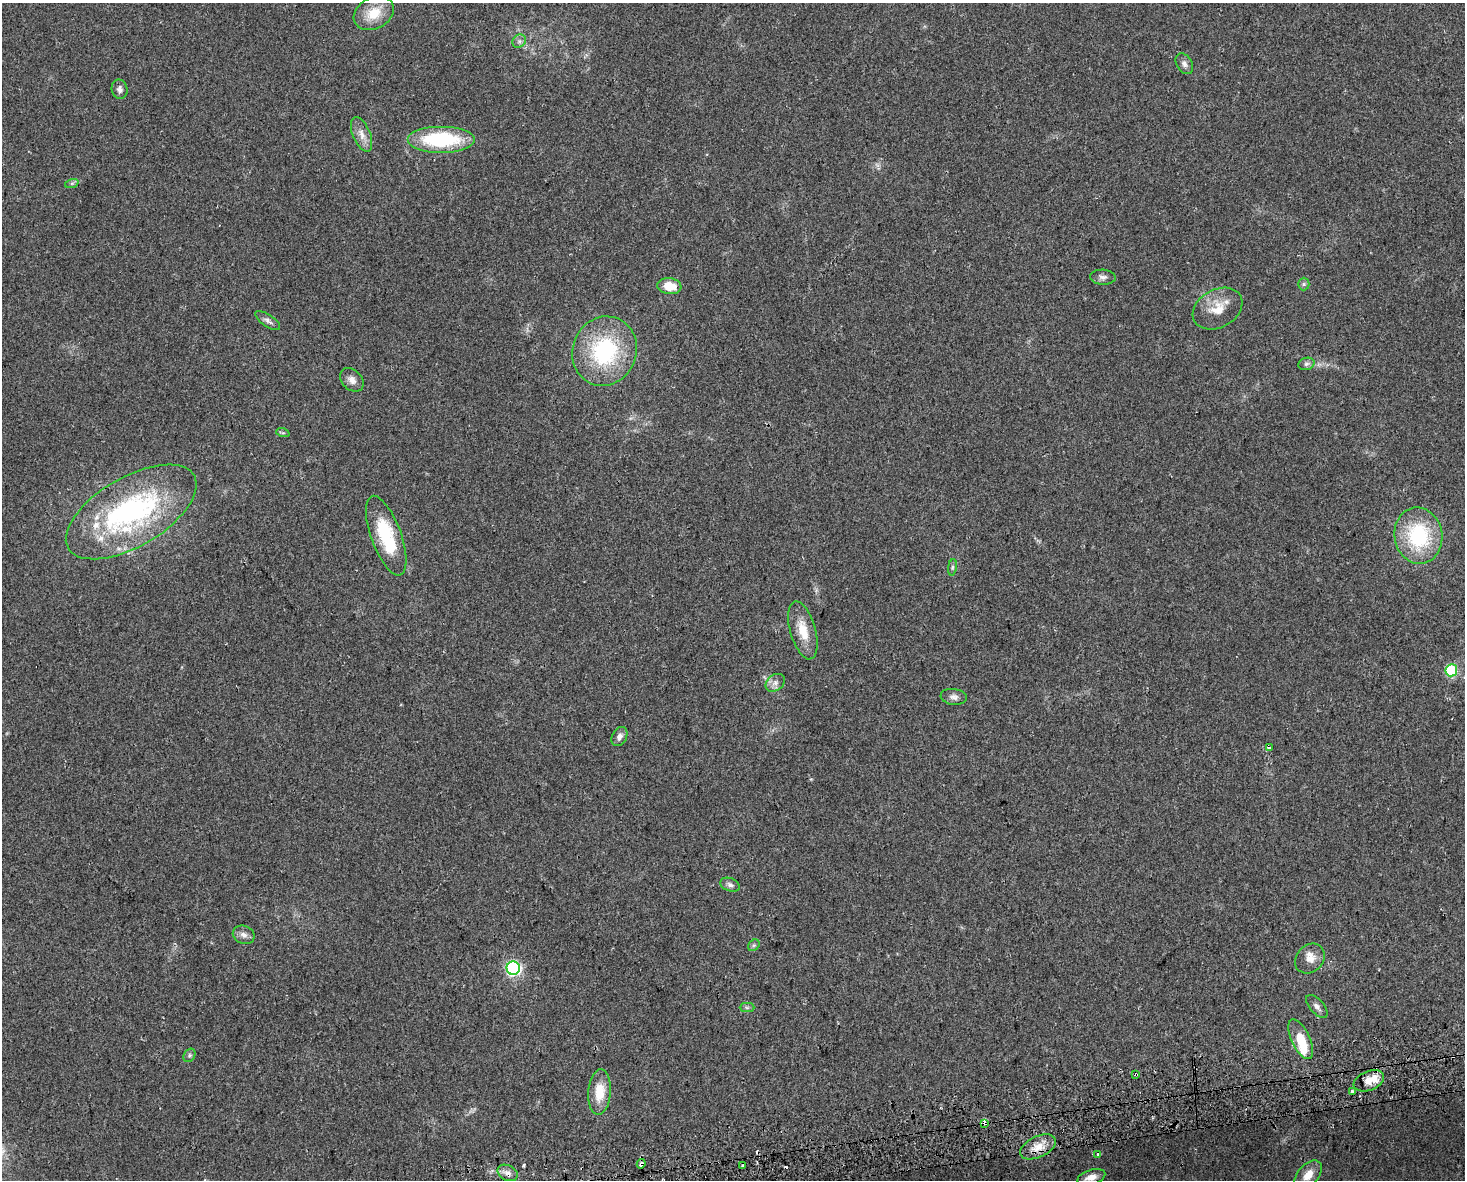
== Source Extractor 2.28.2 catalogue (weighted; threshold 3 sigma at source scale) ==
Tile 5 of 3 x 4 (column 2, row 2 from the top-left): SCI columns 1528-2990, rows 2388-3565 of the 4474 x 4775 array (HDU 1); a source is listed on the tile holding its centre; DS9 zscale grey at full resolution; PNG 1467 x 1182 px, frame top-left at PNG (2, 3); each listed source drawn as its Kron ellipse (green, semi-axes under 4 px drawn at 4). Shown black and unused: <1% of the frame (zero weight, under 2 of 3 exposures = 2% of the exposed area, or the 3 px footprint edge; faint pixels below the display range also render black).
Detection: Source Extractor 2.28.2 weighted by HDU 2 'WHT'; one run over the whole footprint, this tile lists its part. Background 0.0743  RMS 0.0092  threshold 0.0413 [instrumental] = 3 sigma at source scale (4.5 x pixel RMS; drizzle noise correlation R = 1.50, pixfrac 1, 0.0396/0.0396 arcsec/px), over >= 5 px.
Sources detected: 53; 1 inside a brighter object's white glare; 2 cosmic-ray / hot-pixel residue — neither listed nor drawn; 3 inside a brighter listed object's ellipse — not listed separately; the other 47 listed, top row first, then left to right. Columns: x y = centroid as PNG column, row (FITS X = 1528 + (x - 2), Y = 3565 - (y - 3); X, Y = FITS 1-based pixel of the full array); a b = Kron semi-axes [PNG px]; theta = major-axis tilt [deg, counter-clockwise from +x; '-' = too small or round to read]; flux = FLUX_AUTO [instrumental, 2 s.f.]
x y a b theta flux
374 13 21 15 29 21
519 41 7 6 - 2.6
1184 64 11 7 -58 3.9
120 89 10 8 -78 3.5
362 134 18 8 -68 8.2
441 139 34 13 0 73
72 183 7 4 18 1.6
1103 277 13 7 -4 4
1304 284 6 6 - 1.7
669 286 12 8 -7 16
1218 309 26 19 29 20
268 321 14 6 -34 3.5
604 351 35 32 66 93
1306 364 8 6 16 2.7
352 380 13 9 -44 5.8
283 433 7 4 -18 1.4
131 512 73 34 30 190
386 536 42 15 -70 50
1418 536 28 24 -81 73
952 567 8 4 81 1.9
803 630 30 12 -74 19
1451 670 6 6 - 70
775 683 10 8 36 4.6
954 697 13 8 -7 4.3
619 737 10 7 60 4.3
1269 747 3 3 - 58
730 885 10 6 -21 3.4
244 935 11 9 -21 5
754 945 6 5 - 1.6
1310 959 16 13 47 10
513 968 6 6 - 180
1317 1006 14 7 -48 4.1
747 1007 7 4 -1 1.7
1301 1039 21 9 -65 22
189 1055 7 5 57 1.8
1136 1074 3 3 - 3.5
1369 1081 16 9 22 9.7
1352 1091 3 3 - 2.9
600 1092 23 11 86 21
985 1123 3 3 - 13
1038 1147 19 10 25 13
1097 1154 3 3 - 3.6
641 1164 5 3 - 5.2
743 1166 3 3 - 9.5
508 1173 10 7 -28 5.3
1308 1175 17 10 49 12
1091 1177 14 7 18 8.5
Overlapping masked pixels (flux is a lower limit): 4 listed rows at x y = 1136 1074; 985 1123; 641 1164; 508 1173
Isophote crosses this tile's border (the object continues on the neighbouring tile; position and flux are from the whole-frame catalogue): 1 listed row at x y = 1451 670